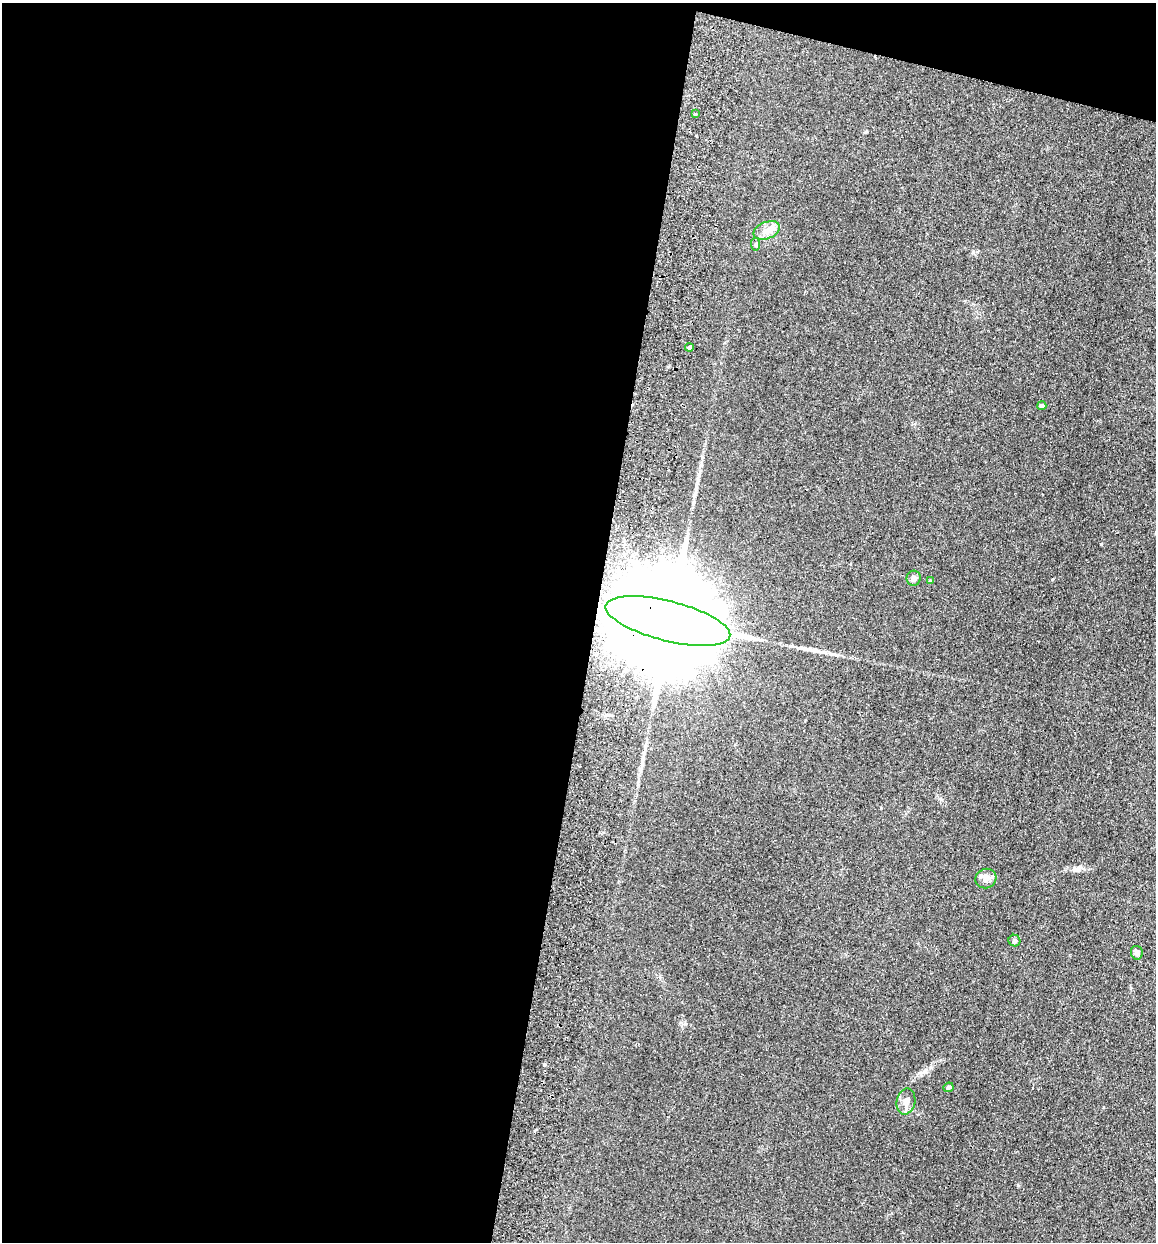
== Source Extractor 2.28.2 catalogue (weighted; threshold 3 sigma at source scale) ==
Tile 1 of 4 x 4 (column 1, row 1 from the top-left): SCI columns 177-1330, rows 3732-4971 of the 5089 x 4985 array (HDU 1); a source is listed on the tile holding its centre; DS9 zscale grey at full resolution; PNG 1158 x 1244 px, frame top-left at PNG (2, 3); each listed source drawn as its Kron ellipse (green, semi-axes under 4 px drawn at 4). Shown black and unused: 53% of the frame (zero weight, under 2 of 3 exposures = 3% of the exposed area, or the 3 px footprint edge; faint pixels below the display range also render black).
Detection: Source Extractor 2.28.2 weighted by HDU 2 'WHT'; one run over the whole footprint, this tile lists its part. Background 0.183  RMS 0.012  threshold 0.0541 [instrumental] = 3 sigma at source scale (4.5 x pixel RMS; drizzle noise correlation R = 1.50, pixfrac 1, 0.05/0.05 arcsec/px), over >= 5 px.
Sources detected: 14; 1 inside a brighter listed object's ellipse — not listed separately; the other 13 listed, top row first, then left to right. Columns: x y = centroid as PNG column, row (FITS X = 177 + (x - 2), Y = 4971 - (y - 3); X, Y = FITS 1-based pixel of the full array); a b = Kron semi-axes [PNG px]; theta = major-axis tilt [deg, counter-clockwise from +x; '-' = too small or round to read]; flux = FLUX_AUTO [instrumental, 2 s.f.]
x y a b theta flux
696 114 3 2 - 1.9
767 230 14 8 21 9.3
756 244 6 4 -84 1.8
689 347 4 3 - 2.5
1042 406 4 4 - 4.2
914 578 7 7 - 3.9
930 581 4 4 - 2.6
668 621 64 20 -14 63000
986 879 10 9 - 6.5
1014 941 6 5 - 2.8
1137 953 7 6 - 3.5
948 1087 5 4 - 2.9
906 1101 13 9 77 7.5
Overlapping masked pixels (flux is a lower limit): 1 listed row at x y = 668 621
Unlisted compact peaks at least as high as the median listed source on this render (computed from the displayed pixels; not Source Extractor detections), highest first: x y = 1101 544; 1052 579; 544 1064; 973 252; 866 132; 925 1071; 1018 1185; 685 1024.